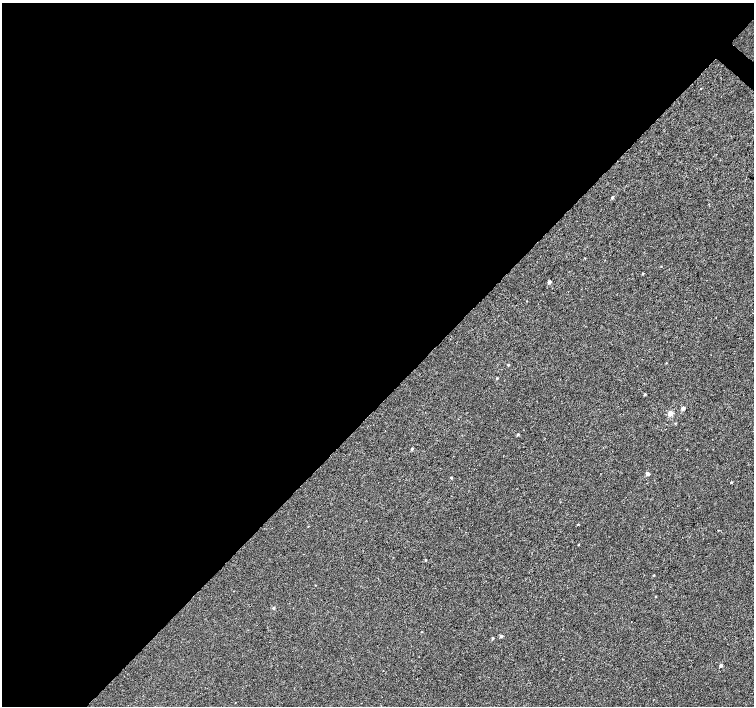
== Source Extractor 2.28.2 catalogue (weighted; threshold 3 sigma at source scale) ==
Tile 5 of 4 x 4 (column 1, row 2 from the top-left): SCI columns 8-1510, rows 3047-4453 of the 6023 x 6028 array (HDU 1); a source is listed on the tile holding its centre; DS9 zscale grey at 2 x 2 block average (1 PNG px = mean of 2 x 2 image px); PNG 756 x 708 px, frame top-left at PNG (2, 3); no overlay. Shown black and unused: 57% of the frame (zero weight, under 3 of 4 exposures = <1% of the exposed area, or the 3 px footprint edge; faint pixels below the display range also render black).
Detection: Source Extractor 2.28.2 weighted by HDU 2 'WHT'; one run over the whole footprint, this tile lists its part. Background 2.34e-04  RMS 0.0024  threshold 0.0107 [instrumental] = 3 sigma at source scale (4.5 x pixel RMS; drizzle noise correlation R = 1.50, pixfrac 1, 0.0396/0.0396 arcsec/px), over >= 5 px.
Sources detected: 26; all 26 listed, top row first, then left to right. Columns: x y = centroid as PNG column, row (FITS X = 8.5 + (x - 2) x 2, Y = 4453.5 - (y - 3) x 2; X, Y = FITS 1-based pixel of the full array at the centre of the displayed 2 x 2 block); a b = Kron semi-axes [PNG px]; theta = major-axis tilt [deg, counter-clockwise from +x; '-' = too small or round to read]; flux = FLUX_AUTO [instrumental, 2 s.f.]
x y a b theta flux
612 197 3 2 - 0.91
584 258 2 2 - 0.3
643 274 2 2 - 0.63
549 282 3 3 - 2
666 363 2 2 - 0.28
508 365 3 2 - 0.57
497 378 3 2 - 0.52
645 394 3 3 - 0.69
683 408 3 3 - 2.1
670 413 3 3 - 8.6
675 423 3 2 - 0.38
518 434 3 2 - 0.81
412 449 3 3 - 1.1
647 474 3 3 - 2.2
451 478 3 2 - 0.64
731 482 3 2 - 0.52
578 524 2 2 - 0.38
718 530 2 2 - 0.28
578 545 2 2 - 0.3
425 560 3 3 - 0.5
653 575 3 2 - 0.36
655 597 2 2 - 0.4
273 608 3 3 - 0.86
501 636 3 3 - 1.3
492 638 3 2 - 0.83
721 665 3 2 - 1.6